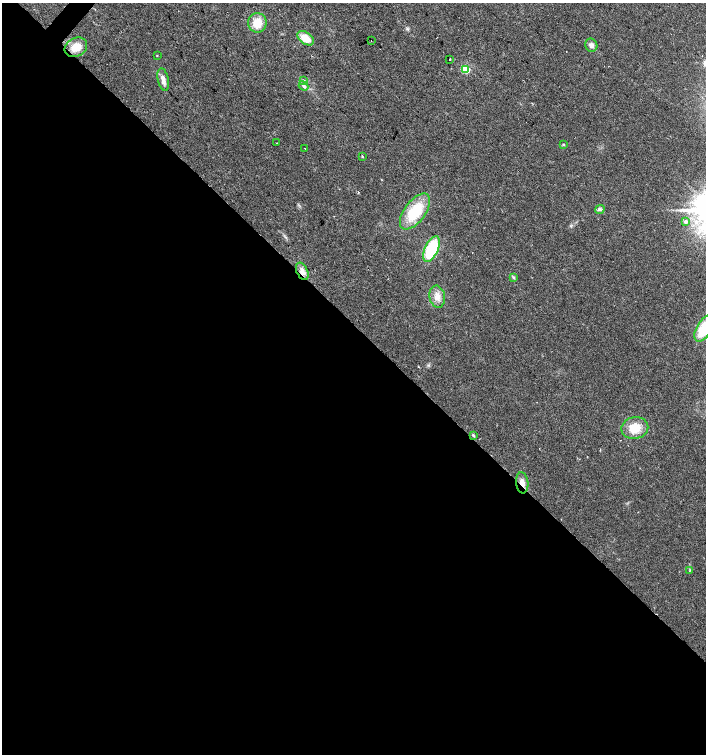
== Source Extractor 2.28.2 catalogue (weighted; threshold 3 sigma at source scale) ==
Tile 14 of 4 x 4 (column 2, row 4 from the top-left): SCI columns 1574-2981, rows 5-1508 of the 6027 x 6021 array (HDU 1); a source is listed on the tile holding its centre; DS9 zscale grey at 2 x 2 block average (1 PNG px = mean of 2 x 2 image px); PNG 708 x 756 px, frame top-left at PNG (2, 3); each listed source drawn as its Kron ellipse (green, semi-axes under 4 px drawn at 4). Shown black and unused: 57% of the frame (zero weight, under 2 of 3 exposures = <1% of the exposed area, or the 3 px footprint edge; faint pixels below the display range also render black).
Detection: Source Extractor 2.28.2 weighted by HDU 2 'WHT'; one run over the whole footprint, this tile lists its part. Background 0.0392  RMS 0.008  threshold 0.0359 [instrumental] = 3 sigma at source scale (4.5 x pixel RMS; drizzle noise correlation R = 1.50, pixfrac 1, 0.0396/0.0396 arcsec/px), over >= 5 px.
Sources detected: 27; all 27 listed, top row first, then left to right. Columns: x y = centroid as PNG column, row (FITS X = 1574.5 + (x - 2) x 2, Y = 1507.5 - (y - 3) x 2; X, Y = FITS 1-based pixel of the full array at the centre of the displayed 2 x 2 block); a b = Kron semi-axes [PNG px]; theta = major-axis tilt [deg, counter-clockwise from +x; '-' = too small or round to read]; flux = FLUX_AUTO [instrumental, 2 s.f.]
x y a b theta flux
257 23 10 9 - 30
306 38 9 5 -36 27
371 41 2 2 - 3.3
591 45 7 6 - 6.6
76 47 12 9 29 27
157 56 2 2 - 3.7
450 59 2 2 - 4.5
466 69 3 3 - 120
163 79 11 5 -78 11
303 80 3 3 - 1.5
304 86 5 4 - 4.3
276 143 2 2 - 2
563 144 4 2 - 1.6
305 148 2 2 - 2.8
362 157 3 2 - 1.6
600 209 5 3 - 3.5
415 211 21 10 53 80
686 222 3 3 - 8.7
431 249 14 6 65 110
302 271 9 5 -65 9.9
513 277 3 3 - 2.1
437 297 11 7 -80 17
705 328 15 7 58 75
635 428 13 11 10 36
473 435 4 3 - 3
522 483 10 6 -83 11
690 570 3 2 - 1
Overlapping masked pixels (flux is a lower limit): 2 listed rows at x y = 302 271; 522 483
Isophote crosses this tile's border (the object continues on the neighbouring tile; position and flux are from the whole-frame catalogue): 1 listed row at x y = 705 328
Diffuse or blended objects may show on this block-average render without a row.